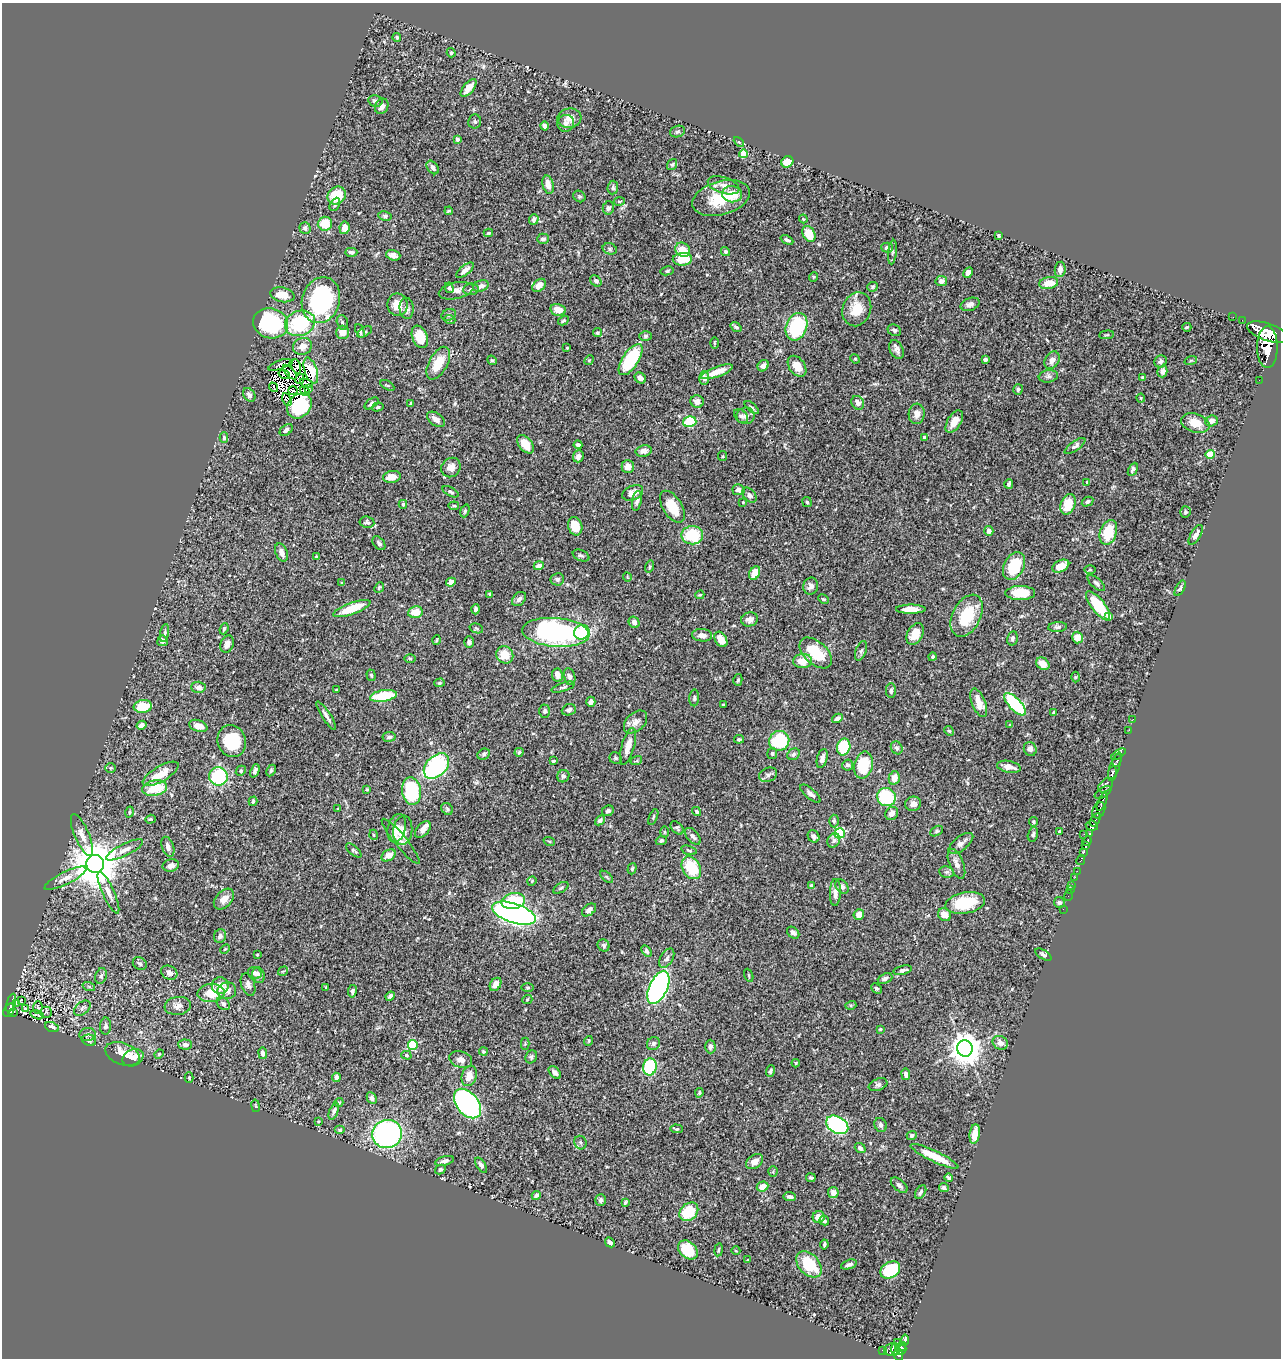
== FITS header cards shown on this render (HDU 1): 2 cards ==
NAXIS1  =                 1279
NAXIS2  =                 1356

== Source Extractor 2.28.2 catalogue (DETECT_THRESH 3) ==
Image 1279 x 1356 px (HDU 1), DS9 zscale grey, 1 PNG px = 1 image px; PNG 1283 x 1360 px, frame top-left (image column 1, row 1356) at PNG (2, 3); each listed source drawn as its Kron ellipse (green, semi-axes under 4 px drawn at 4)
Background 0.495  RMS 0.024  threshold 0.0718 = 3 sigma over >= 5 px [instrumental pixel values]
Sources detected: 522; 6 with non-positive FLUX_AUTO (blend fragments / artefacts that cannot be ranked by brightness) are neither listed nor drawn; of the other 516, the 500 brightest by FLUX_AUTO listed and drawn (16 fainter detections omitted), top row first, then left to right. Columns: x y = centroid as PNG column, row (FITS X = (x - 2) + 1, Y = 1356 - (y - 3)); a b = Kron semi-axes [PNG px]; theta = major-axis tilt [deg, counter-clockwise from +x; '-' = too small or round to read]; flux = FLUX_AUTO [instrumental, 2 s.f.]
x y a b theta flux
397 37 4 4 - 2.6
451 53 4 4 - 2.5
469 88 10 5 50 16
375 101 7 5 -12 6.1
382 106 8 6 62 8
569 118 12 9 6 13
475 122 7 6 - 3.1
566 123 8 8 - 6.6
545 126 4 4 - 5.7
677 131 7 5 17 3.1
457 139 4 3 - 4.6
739 142 6 4 -44 1.9
743 154 4 4 - 39
787 162 6 5 - 30
672 164 6 4 53 2.2
433 167 7 5 -52 6.4
548 185 9 5 -76 13
724 185 16 8 -18 12
613 188 7 5 85 3.5
732 194 10 8 -10 34
337 196 10 8 40 48
579 196 6 5 - 2.7
721 198 29 16 16 63
619 201 5 3 - 1.6
335 204 7 5 63 3
608 208 7 5 76 3.7
449 211 4 3 - 2.2
385 216 7 4 -10 3.2
534 219 5 4 - 6
803 219 4 3 - 1.4
325 224 7 7 - 35
305 228 6 5 - 4.7
344 228 6 5 - 12
488 233 5 3 - 2.1
809 234 8 6 -63 31
999 235 4 3 - 2.4
543 239 6 5 - 5.1
787 240 7 3 -25 3.3
887 248 5 5 - 5.3
610 249 7 5 -17 3.2
683 250 8 6 -42 25
351 252 6 4 1 4.5
725 252 5 4 - 3.2
892 252 12 4 84 3.8
393 255 7 5 -17 7.2
682 259 9 6 3 35
1060 269 8 5 82 7.6
465 270 11 4 40 8.4
667 271 7 4 11 2.5
968 273 5 4 - 8.5
813 277 5 3 - 1.5
596 281 6 5 - 4.1
941 281 5 5 - 6.8
1049 283 9 6 10 20
539 285 8 5 40 17
481 286 8 5 20 7.4
873 287 5 4 - 2.4
449 288 5 4 - 3.1
471 289 7 5 8 4
456 291 17 8 12 10
282 295 12 7 -12 23
321 300 23 19 72 220
970 304 10 6 19 6.9
397 305 11 10 - 17
407 308 10 7 -86 6.6
857 309 17 14 70 33
558 310 8 5 -11 14
449 315 7 5 21 3.6
1233 317 2 2 - 6.9
450 320 6 3 -19 1.9
1242 320 2 2 - 3.4
563 321 6 4 30 2.1
342 322 7 5 -76 3.2
270 323 18 15 -15 140
300 323 15 12 21 120
736 327 6 4 -36 3.1
796 327 14 10 68 110
1187 327 4 2 - 1.5
894 330 7 5 -27 3.2
360 331 7 4 -68 3.4
342 332 6 6 - 16
365 332 8 4 32 2.5
1268 332 22 8 -19 5200
597 333 4 4 - 2.4
1107 335 7 3 5 1.7
646 336 6 5 - 3
420 337 11 7 -68 31
714 343 5 3 - 1.5
302 346 10 8 25 12
1267 347 21 10 90 5500
567 348 3 2 - 1.3
896 350 10 6 -62 7
855 359 5 4 - 2
492 360 5 4 - 2.1
589 360 5 4 - 1.8
630 360 18 8 57 110
985 360 4 4 - 4.9
1052 360 9 6 58 8.9
1191 360 6 4 19 1.4
1161 361 6 6 - 4.6
438 363 18 9 62 33
280 365 12 4 22 3.8
763 366 6 5 - 6.3
797 366 11 8 -54 17
296 367 7 4 -77 2
311 371 13 6 -72 22
1162 371 6 5 - 8.6
290 372 9 2 -47 3
717 372 17 5 20 21
284 375 6 3 -20 1.4
1048 376 9 6 10 4.8
1142 377 3 3 - 2
640 378 6 5 - 7.8
704 378 7 5 -86 7.3
300 379 5 4 - 4.5
1259 380 2 2 - 6.5
306 383 7 3 -22 1.5
387 385 8 3 -30 1.9
273 387 5 3 - 1.9
309 388 3 3 - 1.3
1018 389 5 4 - 4.1
293 390 4 2 - 1.4
305 391 5 3 - 5.1
249 395 7 5 -55 4.8
1141 398 4 4 - 1.5
287 400 7 3 -67 240
697 402 6 6 - 8.1
371 403 8 4 36 4.2
411 403 3 3 - 2
858 403 7 6 - 8.7
299 406 14 11 47 93
378 407 6 4 18 2.4
752 408 8 3 -41 2.8
917 414 10 8 84 11
741 416 8 6 -46 4.3
746 416 9 8 - 6.8
436 419 10 6 -35 9.3
954 421 12 6 57 16
1211 421 6 5 - 7.5
690 422 7 5 13 82
1195 423 14 9 -17 24
286 430 7 5 39 4.9
924 437 3 3 - 3.6
224 438 5 4 - 3.3
525 444 10 6 -51 22
578 445 4 3 - 3.4
1075 446 12 5 35 5.1
644 451 8 5 11 9.1
1210 455 4 4 - 48
578 456 6 5 - 6.9
723 456 5 4 - 1.8
451 467 10 9 - 13
628 467 6 6 - 10
1133 469 7 4 62 3.8
392 477 9 6 9 15
1087 482 3 3 - 1.8
1009 484 5 3 - 3.6
738 490 6 5 - 6.5
450 492 9 4 -28 3.3
633 493 11 7 23 12
749 495 8 5 -50 4.5
637 501 10 4 80 4.5
743 502 3 3 - 1.7
807 502 5 4 - 2.1
1087 502 6 4 29 4.2
403 504 4 3 - 2
1068 504 11 7 68 32
454 506 5 3 - 2.1
672 507 18 9 -57 33
465 511 7 4 69 2.5
1185 512 5 5 - 3
367 522 7 5 -9 3.4
575 526 9 7 -71 28
989 531 5 4 - 7.1
1108 532 13 8 72 53
692 535 10 9 - 63
1196 535 11 5 59 7.6
379 543 8 5 -50 3.7
282 552 9 6 -67 9.5
316 556 3 2 - 1.2
581 556 9 5 -23 4.2
539 566 5 4 - 8.4
1014 566 15 10 61 65
1061 566 9 5 26 19
649 567 6 4 74 2.5
1090 570 6 4 -1 1.9
755 573 7 5 62 23
627 577 4 3 - 1.2
557 579 7 6 - 4.4
451 582 5 4 - 9.3
342 583 4 3 - 2
1096 583 11 5 -41 4.4
811 586 8 7 - 6.9
379 587 6 4 49 2.3
1180 588 8 4 63 3
1020 593 15 7 0 38
490 594 4 3 - 2.5
700 595 4 3 - 1.7
519 599 8 6 46 6.1
823 599 5 3 - 1.9
1098 606 18 6 -52 71
352 609 20 5 20 49
476 609 5 4 - 4.3
911 609 15 4 0 20
415 612 7 6 - 22
967 616 22 14 63 61
1109 617 4 4 - 12
750 619 8 7 - 6.7
634 622 6 5 - 6.8
1057 627 9 5 5 4.1
476 628 7 4 -17 2.2
224 629 5 3 - 2.7
556 632 34 14 -5 370
582 632 8 7 - 78
165 633 9 3 79 3.2
915 634 11 7 61 22
702 635 10 6 -5 10
1012 638 7 5 77 3.8
1077 638 6 5 - 16
721 639 8 5 -58 18
436 640 4 3 - 1.5
163 641 5 5 - 8.5
469 642 5 5 - 4.2
227 644 9 6 70 8.6
861 651 10 5 70 3.7
816 653 19 11 -42 52
505 655 9 8 - 25
932 657 4 4 - 2.6
410 659 6 3 -1 1.7
803 661 9 7 2 26
1043 664 7 5 -39 16
371 675 6 4 -72 2.3
557 675 6 5 - 9.8
569 677 8 5 -77 5.7
1075 677 5 3 - 1.5
738 680 6 4 75 2.5
439 683 5 4 - 2.2
198 687 7 5 -2 8.2
563 687 12 4 18 3.1
336 690 3 3 - 1.3
891 691 7 5 -90 4
383 696 13 5 9 61
694 698 8 5 89 3.2
591 702 5 4 - 5.8
979 703 15 6 -69 19
1015 704 14 6 -47 130
723 705 3 2 - 1.6
143 706 9 6 7 38
569 710 7 5 21 4.6
545 711 6 5 - 3.4
1054 712 3 3 - 1.9
326 716 17 4 -57 6.9
837 718 6 4 29 4.2
1133 719 2 2 - 9.3
635 722 13 9 43 11
141 725 5 4 - 9.5
1010 725 4 4 - 2.1
198 726 9 5 -18 13
1129 730 2 2 - 9.8
949 731 5 4 - 2
389 737 6 5 - 3.8
739 739 5 4 - 2.5
232 741 16 14 -72 72
779 741 10 9 - 110
628 746 19 6 74 18
844 747 8 6 78 63
897 748 7 5 -59 3.3
1030 749 7 6 - 6.9
519 752 4 4 - 3
772 753 5 5 - 3
484 754 6 5 - 2.8
794 754 7 5 33 3.6
1118 754 8 3 35 250
615 758 6 5 - 2.8
822 758 10 5 75 8.2
1117 760 7 4 72 150
553 761 3 3 - 2.6
636 761 6 3 18 1.8
848 765 5 5 - 4.3
863 765 14 9 78 52
436 766 15 10 45 210
1115 766 14 5 70 630
1009 767 12 5 -11 13
110 768 5 5 - 2.1
241 771 5 4 - 2.5
255 771 7 4 66 5.4
271 771 6 4 63 2.4
1112 773 7 3 80 620
161 774 20 7 30 24
768 775 9 6 22 4.7
218 776 9 9 - 110
563 776 6 6 - 3.4
894 778 7 5 76 14
1106 785 8 5 41 260
155 788 12 7 9 49
367 789 4 3 - 2.1
411 791 14 9 -82 110
1103 792 9 5 31 270
810 794 13 5 -40 6.6
886 797 9 9 - 95
253 801 5 4 - 3.5
1102 802 9 3 68 280
913 804 8 7 - 8.5
338 809 4 4 - 1.3
447 809 6 5 - 3
1099 810 8 6 63 450
608 811 6 5 - 3.4
697 811 5 4 - 2.8
129 812 6 4 75 2.4
892 813 7 6 - 8.7
653 817 8 3 68 2.1
150 819 5 4 - 1.7
600 820 5 4 - 3.9
1095 820 7 3 56 540
834 821 6 4 -90 2.8
1033 822 5 4 - 2.3
1092 826 6 5 - 1100
397 828 14 9 75 12
677 828 8 5 -47 3.3
403 830 15 9 84 20
423 830 10 6 48 10
937 831 7 4 27 2.5
664 832 6 3 90 1.6
1059 832 4 3 - 2.8
840 833 5 5 - 130
1090 833 4 3 - 400
1033 834 7 5 75 3.4
1084 834 2 2 - 10
82 835 22 7 -67 13
374 835 5 3 - 1.4
693 836 10 5 -48 5.3
814 836 6 5 - 5
661 840 5 4 - 2.7
834 840 7 6 - 4.2
401 841 29 6 -51 9.9
549 841 6 3 -19 1.5
1087 841 5 3 - 550
961 843 14 7 38 8.7
1086 845 4 3 - 370
168 847 10 6 -70 7.3
125 850 20 6 27 10
354 850 9 4 -40 3.1
689 850 8 3 -17 2.4
1083 852 4 3 - 380
389 855 8 5 33 14
1081 860 5 3 - 120
95 864 9 9 - 7400
956 864 16 7 -69 9.9
171 865 8 6 13 8.4
691 868 12 9 -60 60
632 869 6 4 72 2.6
1077 871 2 2 - 4.6
947 872 7 5 -10 4.1
607 877 7 3 -42 2.1
1075 877 2 2 - 13
65 878 23 6 26 13
532 881 5 4 - 2
1072 885 2 2 - 6.2
812 886 4 3 - 7
842 886 8 6 -54 6.2
561 888 8 4 32 3.2
1070 890 3 2 - 4.5
835 892 13 5 88 9.2
108 893 23 6 -66 12
1068 895 6 2 73 8.9
224 899 12 8 46 11
513 901 12 8 10 63
965 903 20 10 10 65
1059 903 6 5 - 3.5
1063 909 2 2 - 3.7
589 910 8 5 39 8.8
514 913 23 9 -18 1000
859 915 5 5 - 14
944 915 7 6 - 13
793 933 7 5 -41 5.9
220 936 7 6 - 6.2
604 945 6 5 - 3.7
225 949 5 3 - 1.5
646 951 6 4 -58 3.4
257 955 3 3 - 1.5
1043 955 9 4 -31 3.8
667 958 11 6 61 5.3
140 964 7 6 - 3.8
903 970 9 4 14 4.8
283 971 5 3 - 1.5
169 973 8 6 -30 8.5
255 973 7 5 -18 5.4
258 975 8 6 -73 5.6
749 975 7 2 -69 1.4
101 976 8 5 73 3.9
885 978 7 5 23 5.3
496 984 7 5 57 11
248 985 12 6 -73 6.6
220 986 8 8 - 20
89 987 6 4 -20 2.5
326 987 3 2 - 1.6
528 987 6 3 1 1.7
658 988 18 9 65 420
876 988 6 4 -42 3.5
227 991 9 8 - 10
352 991 6 4 80 3.8
211 993 13 9 2 35
390 996 5 3 - 4.1
21 1000 3 2 - 1.6
527 1000 5 3 - 1.6
11 1003 9 3 72 94
16 1004 3 2 - 1.8
223 1004 7 5 -42 4.9
851 1005 5 3 - 1.7
178 1006 13 9 8 11
26 1008 4 3 - 1.7
38 1008 6 4 88 2.6
82 1008 9 6 40 5
9 1010 7 5 58 120
14 1012 4 3 - 12
46 1012 6 5 - 2.9
37 1015 7 2 -17 1.6
106 1026 8 5 89 4.7
52 1027 7 4 -23 6.1
880 1029 3 2 - 1.7
88 1035 8 6 3 5.8
89 1040 7 5 -22 3.1
588 1041 5 3 - 1.5
1000 1043 8 6 -31 10
185 1044 7 5 -3 5.6
525 1044 6 4 90 1.7
653 1044 7 6 - 5.1
413 1045 5 4 - 98
710 1046 7 5 -89 3.9
965 1048 8 8 - 2400
483 1052 4 4 - 2
263 1053 6 4 -82 6
123 1054 18 11 -20 23
159 1054 5 4 - 1.6
406 1055 5 4 - 2.4
531 1057 7 5 60 3.3
133 1058 11 8 27 16
461 1060 12 8 -19 10
796 1063 4 4 - 1.6
650 1067 8 6 77 81
770 1071 6 4 69 3.5
555 1072 7 5 -47 5.5
906 1074 6 4 -80 6.3
469 1076 10 7 71 16
189 1077 5 4 - 2
336 1077 4 4 - 7.1
878 1085 10 6 21 4.6
699 1093 5 3 - 1.6
372 1098 6 4 -63 4.8
339 1103 5 4 - 2.3
467 1103 17 11 -51 250
255 1106 6 3 -80 1.7
334 1111 9 4 69 4.4
319 1121 4 4 - 1.8
837 1125 12 8 -31 290
880 1125 7 6 - 5
676 1129 6 4 -5 2.1
340 1130 5 4 - 2.5
387 1134 15 14 - 310
975 1134 10 5 82 16
912 1136 5 4 - 3.6
580 1143 7 6 - 3.7
860 1148 6 4 -38 5.3
934 1156 26 5 -25 37
444 1161 10 4 14 5.7
755 1162 9 6 35 9.3
481 1165 8 4 -57 4.8
440 1169 5 4 - 3.1
773 1171 5 4 - 2
811 1178 4 3 - 2.7
949 1178 4 3 - 2.9
899 1185 10 5 -41 4.6
762 1186 6 5 - 17
944 1188 5 4 - 3.9
833 1192 5 5 - 11
921 1192 7 4 58 3.5
536 1195 4 3 - 5
790 1197 6 4 -7 3.8
601 1200 6 5 - 3.7
625 1202 4 3 - 2.3
689 1212 10 8 43 63
819 1217 6 6 - 15
824 1221 5 4 - 3.2
610 1242 5 3 - 3.8
824 1244 5 2 - 2.7
688 1250 11 8 -42 38
719 1250 6 3 80 1.9
736 1251 4 3 - 1.3
748 1259 4 2 - 1.2
809 1264 15 10 -46 57
849 1264 8 4 20 4.2
890 1270 10 8 29 74
905 1340 5 4 - 210
897 1342 3 2 - 42
900 1347 6 3 33 150
895 1349 6 3 -88 220
882 1350 4 2 - 18
891 1350 7 6 - 330
902 1350 5 2 - 86
898 1355 6 5 - 460
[16 fainter detections neither listed nor drawn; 6 non-positive-flux detections neither listed nor drawn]